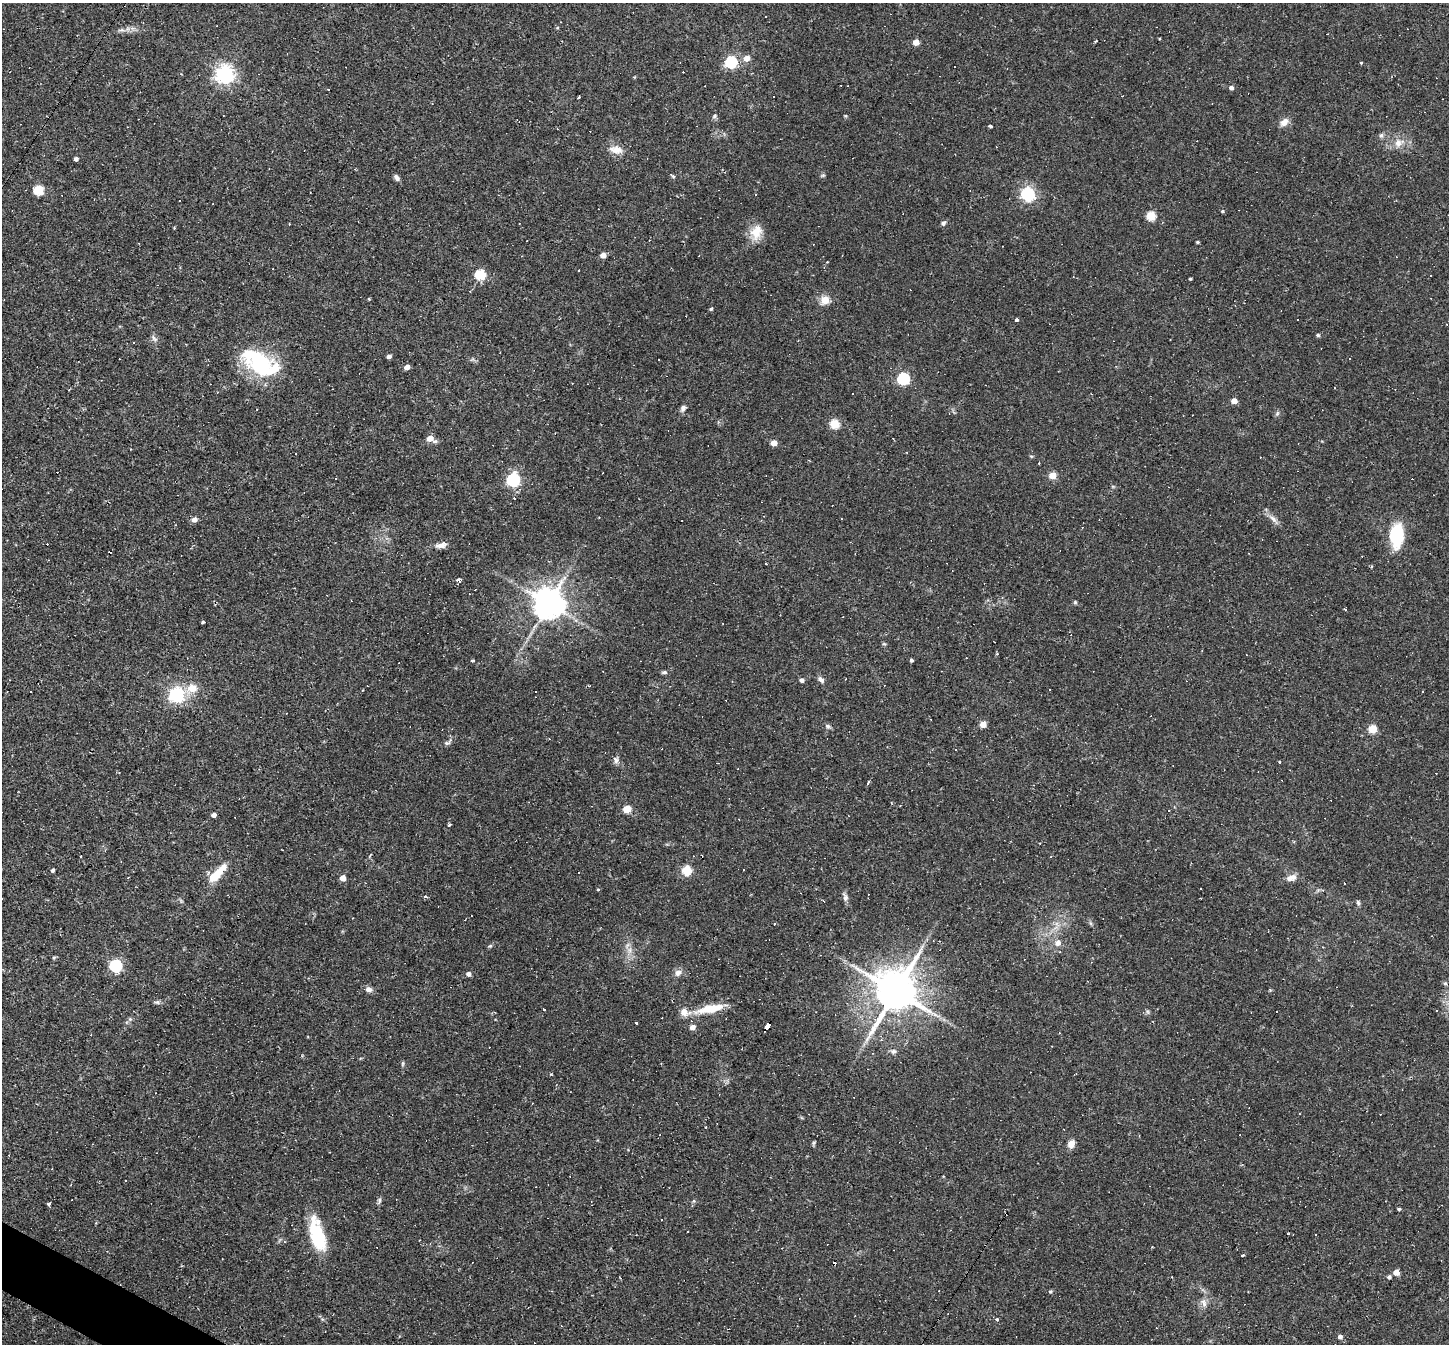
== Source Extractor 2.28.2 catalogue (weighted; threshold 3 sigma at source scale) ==
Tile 7 of 4 x 4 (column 3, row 2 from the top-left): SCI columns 2894-4340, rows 2831-4172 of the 5786 x 5798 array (HDU 1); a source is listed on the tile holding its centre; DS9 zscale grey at full resolution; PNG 1451 x 1346 px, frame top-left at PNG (2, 3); no overlay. Shown black and unused: <1% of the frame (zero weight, under 2 of 3 exposures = <1% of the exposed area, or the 3 px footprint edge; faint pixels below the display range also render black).
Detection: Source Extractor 2.28.2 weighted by HDU 2 'WHT'; one run over the whole footprint, this tile lists its part. Background 0.061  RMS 0.0056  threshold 0.0251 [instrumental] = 3 sigma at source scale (4.5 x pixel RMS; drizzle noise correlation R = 1.50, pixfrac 1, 0.05/0.05 arcsec/px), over >= 5 px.
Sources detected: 221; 1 inside a brighter object's white glare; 77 cosmic-ray / hot-pixel residue — not listed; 3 inside a brighter listed object's ellipse — not listed separately; the other 140 listed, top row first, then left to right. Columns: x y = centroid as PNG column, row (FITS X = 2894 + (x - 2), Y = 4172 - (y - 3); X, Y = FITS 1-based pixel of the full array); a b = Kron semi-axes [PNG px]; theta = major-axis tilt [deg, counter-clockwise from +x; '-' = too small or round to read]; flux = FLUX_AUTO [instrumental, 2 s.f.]
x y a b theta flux
121 30 12 3 5 1.5
916 42 5 4 - 7
747 58 5 5 - 6
731 62 6 5 - 63
1361 62 3 3 - 0.81
224 74 7 6 - 260
634 77 4 3 - 0.48
1231 88 5 4 - 2
328 90 3 2 - 0.54
579 97 4 3 - 0.6
714 116 7 5 29 1
845 116 5 4 - 0.54
1284 122 11 8 47 3.8
990 126 4 3 - 2.2
1381 135 7 5 67 1.2
1398 143 13 10 28 5.2
616 150 19 11 -11 5.9
76 159 4 4 - 1.7
823 175 6 4 1 0.73
397 177 8 5 -55 1.9
673 177 5 4 - 0.68
38 190 5 5 - 36
1028 194 6 6 - 120
1222 211 4 4 - 0.77
1151 216 5 5 - 25
943 223 7 5 49 1.3
756 232 21 15 69 9.1
527 241 2 2 - 0.42
1198 242 3 3 - 0.68
603 255 4 4 - 5.8
579 270 2 2 - 0.42
480 274 5 5 - 39
1430 275 3 2 - 0.73
1190 279 3 3 - 0.68
369 299 4 3 - 0.46
825 300 5 5 - 12
711 309 5 4 - 0.87
1016 320 4 3 - 3.1
1318 335 4 4 - 1.1
154 338 12 6 -48 1.7
389 356 4 4 - 2.2
260 363 35 27 -26 45
407 367 5 4 - 4.5
903 379 6 5 - 64
572 383 3 2 - 0.32
853 394 3 3 - 0.85
1234 401 4 4 - 5.3
683 408 10 7 46 1.9
1277 414 6 5 - 1
834 424 5 5 - 27
430 438 7 5 -26 6.8
774 443 5 4 - 7.1
1031 456 6 3 -18 0.6
1052 475 5 4 - 12
513 480 6 6 - 110
194 519 5 5 - 3.5
1273 519 15 6 -46 3.2
1396 536 29 15 87 23
441 545 16 7 10 3.3
766 564 2 2 - 0.41
1371 566 5 3 - 0.66
459 581 5 4 - 7.6
1075 602 5 5 - 0.75
548 603 9 9 - 1100
1345 609 4 2 - 0.72
203 622 4 3 - 0.81
884 644 6 4 -1 0.66
472 660 5 3 - 0.6
911 660 3 3 - 1.2
664 672 6 5 - 1.2
802 680 4 4 - 2
821 680 9 6 -50 1.9
1186 681 3 2 - 0.39
192 688 14 10 32 7.4
1049 690 2 2 - 0.48
31 691 3 2 - 0.77
535 691 3 3 - 3
1422 692 3 2 - 0.59
177 695 6 6 - 150
983 724 4 4 - 8
828 726 7 5 -17 1.3
1372 729 5 5 - 19
447 743 9 3 -10 0.81
956 750 3 2 - 0.33
615 760 9 6 -66 2.1
868 782 4 3 - 1.3
627 809 5 4 - 17
1168 811 3 2 - 0.62
214 815 4 4 - 2.6
449 825 4 3 - 0.99
81 856 3 3 - 1.1
52 870 4 3 - 1.2
687 870 6 5 - 17
744 870 3 3 - 0.92
217 874 28 9 46 14
343 878 4 4 - 7.4
1291 878 13 8 18 3.8
598 890 3 3 - 1.4
425 896 4 3 - 2.3
845 897 10 7 -79 2.2
1358 903 7 4 -64 1
774 924 3 2 - 0.69
1058 943 8 8 - 3.2
490 946 6 4 41 0.75
630 950 8 5 -90 2.1
1060 952 4 2 - 0.37
54 958 5 4 - 0.75
115 965 6 5 - 75
678 973 9 7 42 2.8
468 974 5 5 - 2.2
1445 983 5 4 - 0.75
368 989 8 6 -16 2.6
895 991 13 11 60 2500
157 1002 7 5 9 1.1
545 1009 3 3 - 3
710 1009 34 9 12 14
1148 1012 7 4 -71 0.87
130 1019 5 5 - 0.9
637 1023 3 3 - 6.2
768 1026 7 4 56 39
692 1027 5 5 - 3.8
893 1051 8 7 - 1.8
403 1064 7 3 81 0.75
1300 1114 2 2 - 0.43
1071 1144 5 5 - 8.3
125 1181 2 2 - 0.49
379 1201 10 4 74 1.3
694 1201 6 4 89 0.79
49 1204 4 3 - 2.7
1399 1209 4 4 - 0.64
661 1220 3 3 - 1.8
1288 1233 4 2 - 0.51
317 1234 40 15 -75 28
1243 1255 3 3 - 4.6
1396 1272 4 4 - 8.5
1389 1277 5 4 - 1.4
1050 1291 5 4 - 0.83
1204 1303 12 7 -67 2.6
997 1319 4 4 - 0.98
1340 1337 5 4 - 1.9
Overlapping masked pixels (flux is a lower limit): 1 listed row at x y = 768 1026